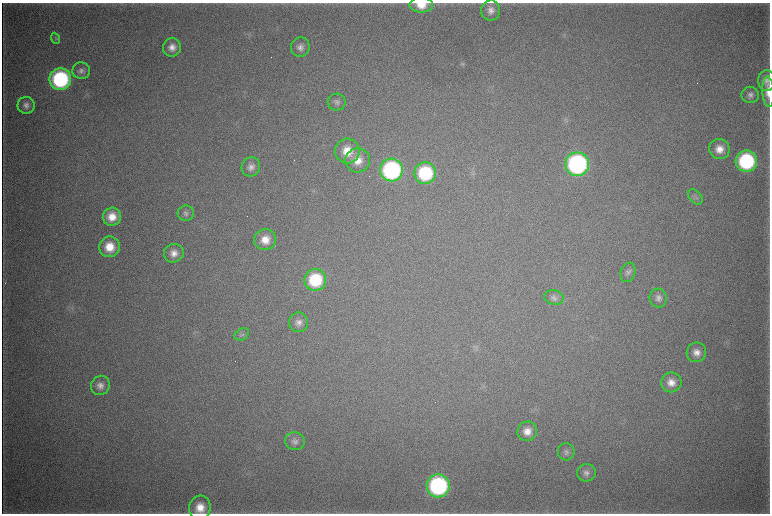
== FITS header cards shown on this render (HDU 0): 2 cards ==
NAXIS1  =                 1536 / length of data axis 1
NAXIS2  =                 1023 / length of data axis 2

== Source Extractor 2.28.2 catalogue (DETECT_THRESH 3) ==
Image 1536 x 1023 px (HDU 0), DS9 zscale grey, zoomed out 1/2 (1 PNG px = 2 x 2 image px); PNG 772 x 516 px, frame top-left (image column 1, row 1022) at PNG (2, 3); each listed source drawn as its Kron ellipse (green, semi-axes under 4 px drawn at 4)
Background 4320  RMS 37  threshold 111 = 3 sigma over >= 5 px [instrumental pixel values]
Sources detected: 47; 6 cannot appear on this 1/2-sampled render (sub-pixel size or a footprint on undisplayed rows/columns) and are neither listed nor drawn; the other 41 listed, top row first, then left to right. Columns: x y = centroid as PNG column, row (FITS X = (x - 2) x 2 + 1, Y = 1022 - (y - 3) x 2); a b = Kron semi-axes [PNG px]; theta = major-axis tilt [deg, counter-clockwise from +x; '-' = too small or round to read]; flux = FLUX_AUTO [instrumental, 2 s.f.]
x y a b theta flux
421 5 11 7 0 1.2e+05
491 10 10 9 - 6.0e+04
55 38 6 3 -67 1.1e+04
172 47 9 9 - 6.7e+04
300 47 10 9 - 5.2e+04
81 71 9 8 - 3.6e+04
60 79 11 10 - 1.1e+06
767 80 10 9 - 4.6e+04
768 92 15 6 -87 7.8e+04
750 95 8 8 - 3.6e+04
337 102 9 8 - 3.3e+04
26 105 8 8 - 4.3e+04
719 149 10 10 - 9.2e+04
347 151 12 12 - 1.7e+05
358 160 12 12 - 1.2e+05
746 161 10 10 - 9.1e+05
577 164 12 12 - 1.8e+06
251 167 10 9 - 5.3e+04
391 170 11 11 - 1.5e+06
425 173 11 11 - 6.3e+05
695 197 9 6 -49 2.6e+04
186 213 8 7 - 3.0e+04
112 217 9 9 - 1.2e+05
265 240 11 10 - 1.2e+05
110 247 10 10 - 1.5e+05
174 253 10 9 - 7.4e+04
628 272 10 7 71 3.3e+04
315 280 11 11 - 4.6e+05
554 297 10 7 -12 3.3e+04
658 298 9 8 - 4.3e+04
299 322 10 9 - 5.0e+04
242 334 8 5 30 2.0e+04
696 352 10 9 - 7.1e+04
671 382 10 10 - 8.6e+04
100 385 10 9 - 6.0e+04
527 431 10 9 - 8.5e+04
295 441 10 9 - 4.1e+04
566 452 8 8 - 3.2e+04
586 473 9 8 - 4.1e+04
438 486 11 11 - 1.4e+06
200 508 12 11 - 1.3e+05
At the frame edge (FLAGS 8, measured only in part): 3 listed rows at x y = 421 5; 768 92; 200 508
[6 sub-pixel or undisplayed-footprint detections neither listed nor drawn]